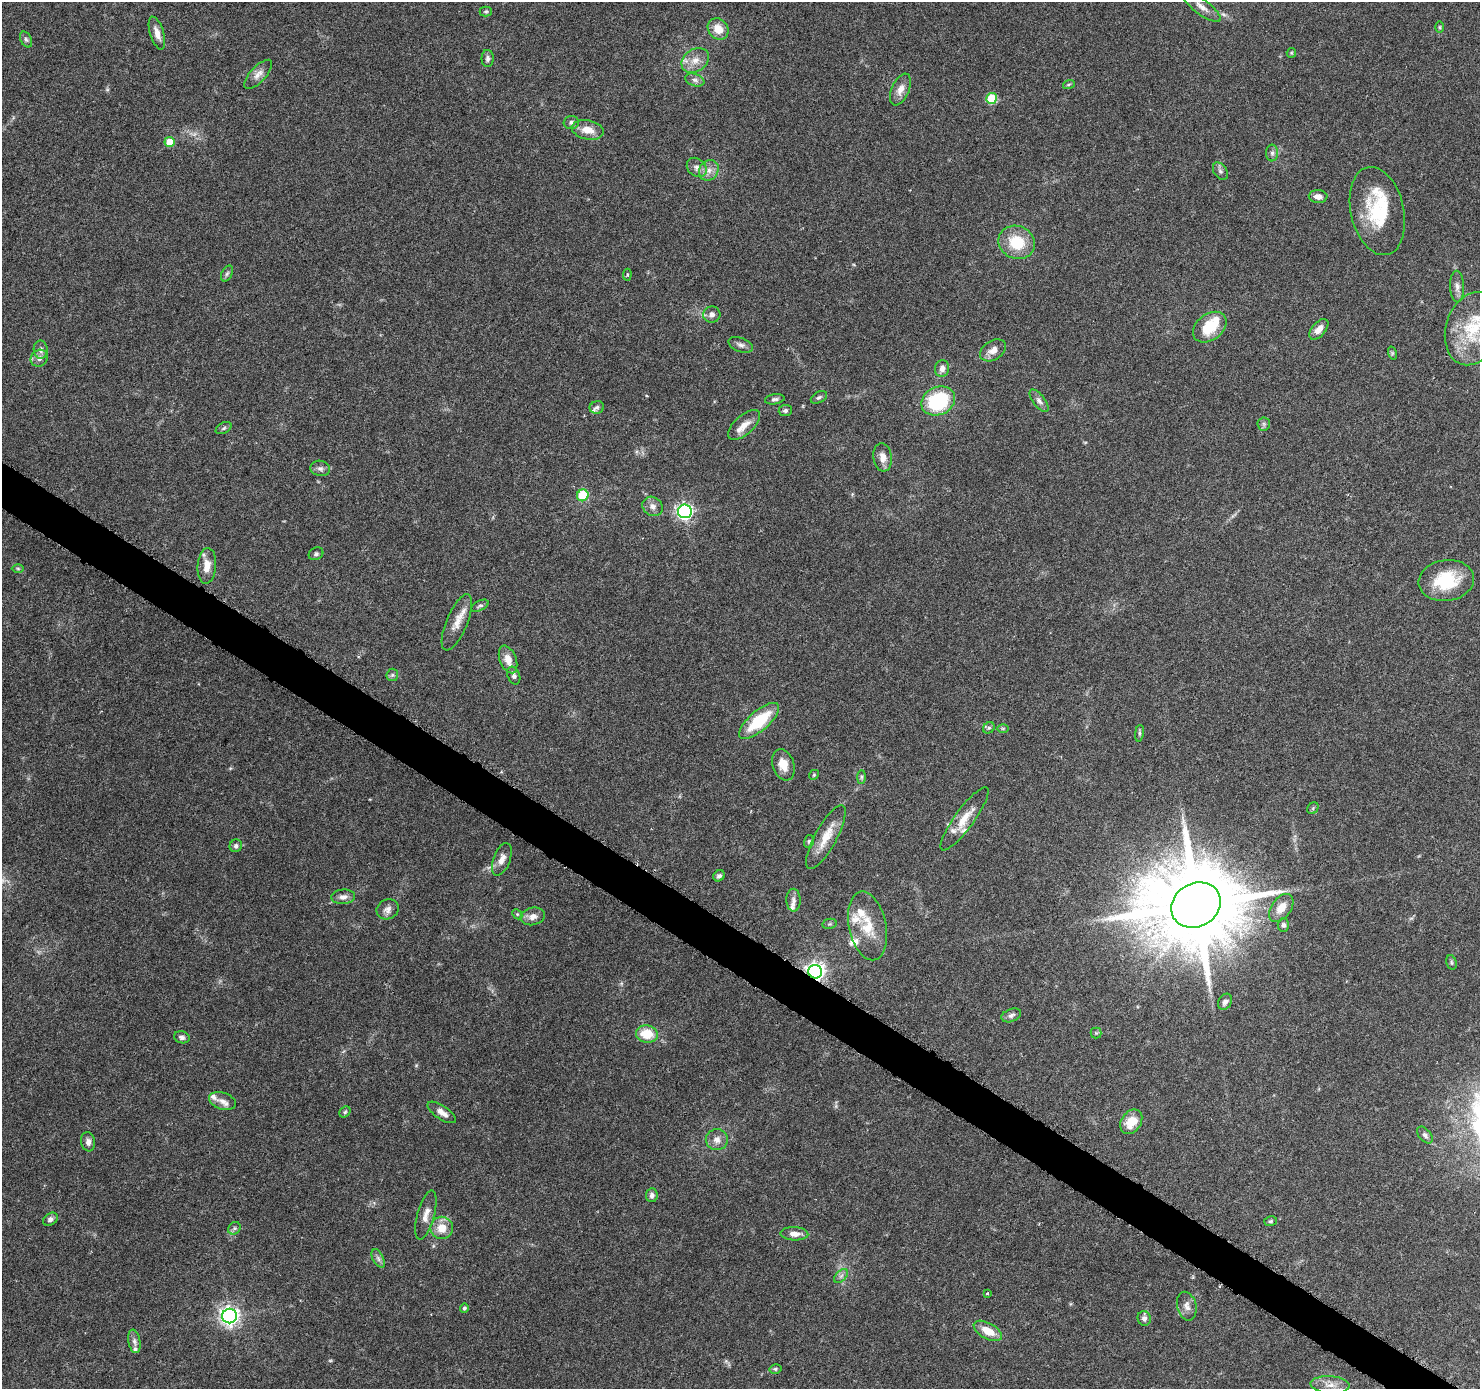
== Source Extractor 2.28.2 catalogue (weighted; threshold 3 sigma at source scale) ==
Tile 6 of 4 x 4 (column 2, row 2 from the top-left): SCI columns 1496-2973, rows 3030-4416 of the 5937 x 5994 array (HDU 1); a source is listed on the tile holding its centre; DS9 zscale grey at full resolution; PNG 1482 x 1391 px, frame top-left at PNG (2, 2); each listed source drawn as its Kron ellipse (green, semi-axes under 4 px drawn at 4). Shown black and unused: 3% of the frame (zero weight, under 3 of 6 exposures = <1% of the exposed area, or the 3 px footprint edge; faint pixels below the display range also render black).
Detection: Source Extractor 2.28.2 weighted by HDU 2 'WHT'; one run over the whole footprint, this tile lists its part. Background 0.0521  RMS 0.0026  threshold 0.0105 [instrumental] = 3 sigma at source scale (4.09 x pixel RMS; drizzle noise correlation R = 1.36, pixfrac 0.8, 0.0396/0.0396 arcsec/px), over >= 5 px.
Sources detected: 133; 2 too faint to see at this stretch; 1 inside a brighter object's white glare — neither listed nor drawn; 14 inside a brighter listed object's ellipse — not listed separately; the other 116 listed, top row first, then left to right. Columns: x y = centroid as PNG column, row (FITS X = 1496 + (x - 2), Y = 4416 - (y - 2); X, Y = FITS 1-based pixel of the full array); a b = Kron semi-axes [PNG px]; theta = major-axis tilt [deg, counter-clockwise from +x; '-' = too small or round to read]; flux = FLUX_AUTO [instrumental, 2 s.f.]
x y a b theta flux
1201 6 23 7 -38 2.1
486 11 6 5 - 0.35
1440 27 6 4 -90 0.29
718 29 11 9 -48 3.3
157 33 17 6 -73 1.9
26 39 8 5 -62 0.55
1291 53 5 4 - 0.28
488 58 8 6 89 0.79
695 60 15 11 33 2.8
258 74 18 8 47 1.8
695 80 10 6 -20 0.89
1069 84 6 4 19 0.3
900 89 17 9 66 2.1
991 98 5 5 - 10
571 122 8 6 2 0.73
588 130 16 9 -11 3.2
170 142 5 5 - 5.2
1272 153 8 6 -90 0.7
697 167 11 8 -41 1.3
709 170 11 9 49 1.8
1220 171 9 6 -55 0.74
1318 196 9 6 -3 1.4
1377 211 45 26 -77 14
1017 242 19 16 -23 8
227 274 8 5 62 0.53
627 275 6 4 84 0.36
1457 287 16 7 -88 1.3
712 315 8 8 - 1.1
1210 327 18 13 37 7.6
1319 329 12 6 50 1.8
1473 329 37 27 72 14
741 345 13 7 -21 1
41 350 9 7 -87 1.1
993 350 14 9 32 2
1392 353 7 4 -72 0.39
39 358 9 8 - 1.2
942 368 8 7 - 1.3
819 397 9 5 29 0.55
775 399 10 5 8 0.64
938 401 17 14 23 19
1039 401 13 6 -52 1
597 407 7 6 - 0.62
785 410 6 5 - 0.64
1264 424 6 6 - 0.54
744 425 20 9 42 2.5
224 428 8 5 28 0.51
883 457 14 9 -82 2
320 468 10 7 -10 0.93
583 495 6 5 - 8
653 506 10 9 - 1.3
685 511 7 7 - 74
316 554 7 6 - 0.57
207 566 18 9 86 2.9
18 569 6 4 -1 0.36
1446 580 28 20 8 12
480 606 9 5 26 0.56
457 622 30 10 67 3.5
508 659 14 8 -68 2.7
392 675 6 6 - 0.5
514 676 9 6 -68 0.85
759 721 25 10 41 11
989 728 6 5 - 0.48
1003 728 6 4 0 0.28
1139 733 8 4 82 0.47
783 765 16 10 -71 3
814 775 5 4 - 0.32
862 777 7 4 89 0.46
1313 808 6 5 - 0.4
964 819 38 9 54 4.2
826 837 36 11 61 5
809 841 6 5 - 0.38
236 846 6 6 - 0.69
502 859 17 8 69 1.8
719 876 6 5 - 0.67
343 897 12 7 3 1.3
794 900 11 7 -88 1.1
1196 905 26 21 31 4400
1281 908 16 9 53 2.9
388 909 11 9 28 1.4
517 914 6 4 -45 0.33
533 916 12 8 14 1.7
829 924 7 5 11 0.43
1283 925 6 5 - 0.64
867 926 35 18 -78 7.5
1451 962 7 5 -74 0.41
815 972 7 6 - 120
1225 1002 8 6 58 1
1011 1015 10 6 21 0.86
1096 1033 5 5 - 0.4
647 1034 11 8 -10 5.7
182 1037 8 6 -16 0.72
222 1101 14 8 -17 1.5
345 1112 6 5 - 0.38
442 1112 16 6 -34 2
1131 1122 13 10 56 4.3
1425 1135 10 6 -49 0.79
717 1140 11 10 - 1.8
88 1142 10 7 -81 1.2
652 1195 7 6 - 0.9
426 1215 25 8 75 2.2
50 1219 8 5 35 0.81
1271 1221 6 5 - 0.41
234 1228 7 5 46 0.55
442 1228 11 11 - 3.6
794 1234 14 6 -2 1.9
378 1258 10 5 -64 0.8
841 1276 8 5 45 0.74
987 1293 3 2 - 0.37
1187 1306 14 9 -77 1.6
464 1308 4 4 - 0.5
230 1316 7 7 - 110
1144 1318 7 6 - 0.94
988 1331 15 8 -29 4.1
134 1341 12 6 -79 0.98
775 1369 6 4 13 0.39
1330 1385 19 8 -3 2.5
Overlapping masked pixels (flux is a lower limit): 1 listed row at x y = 815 972
Isophote crosses this tile's border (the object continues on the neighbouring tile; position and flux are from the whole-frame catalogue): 1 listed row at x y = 1473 329